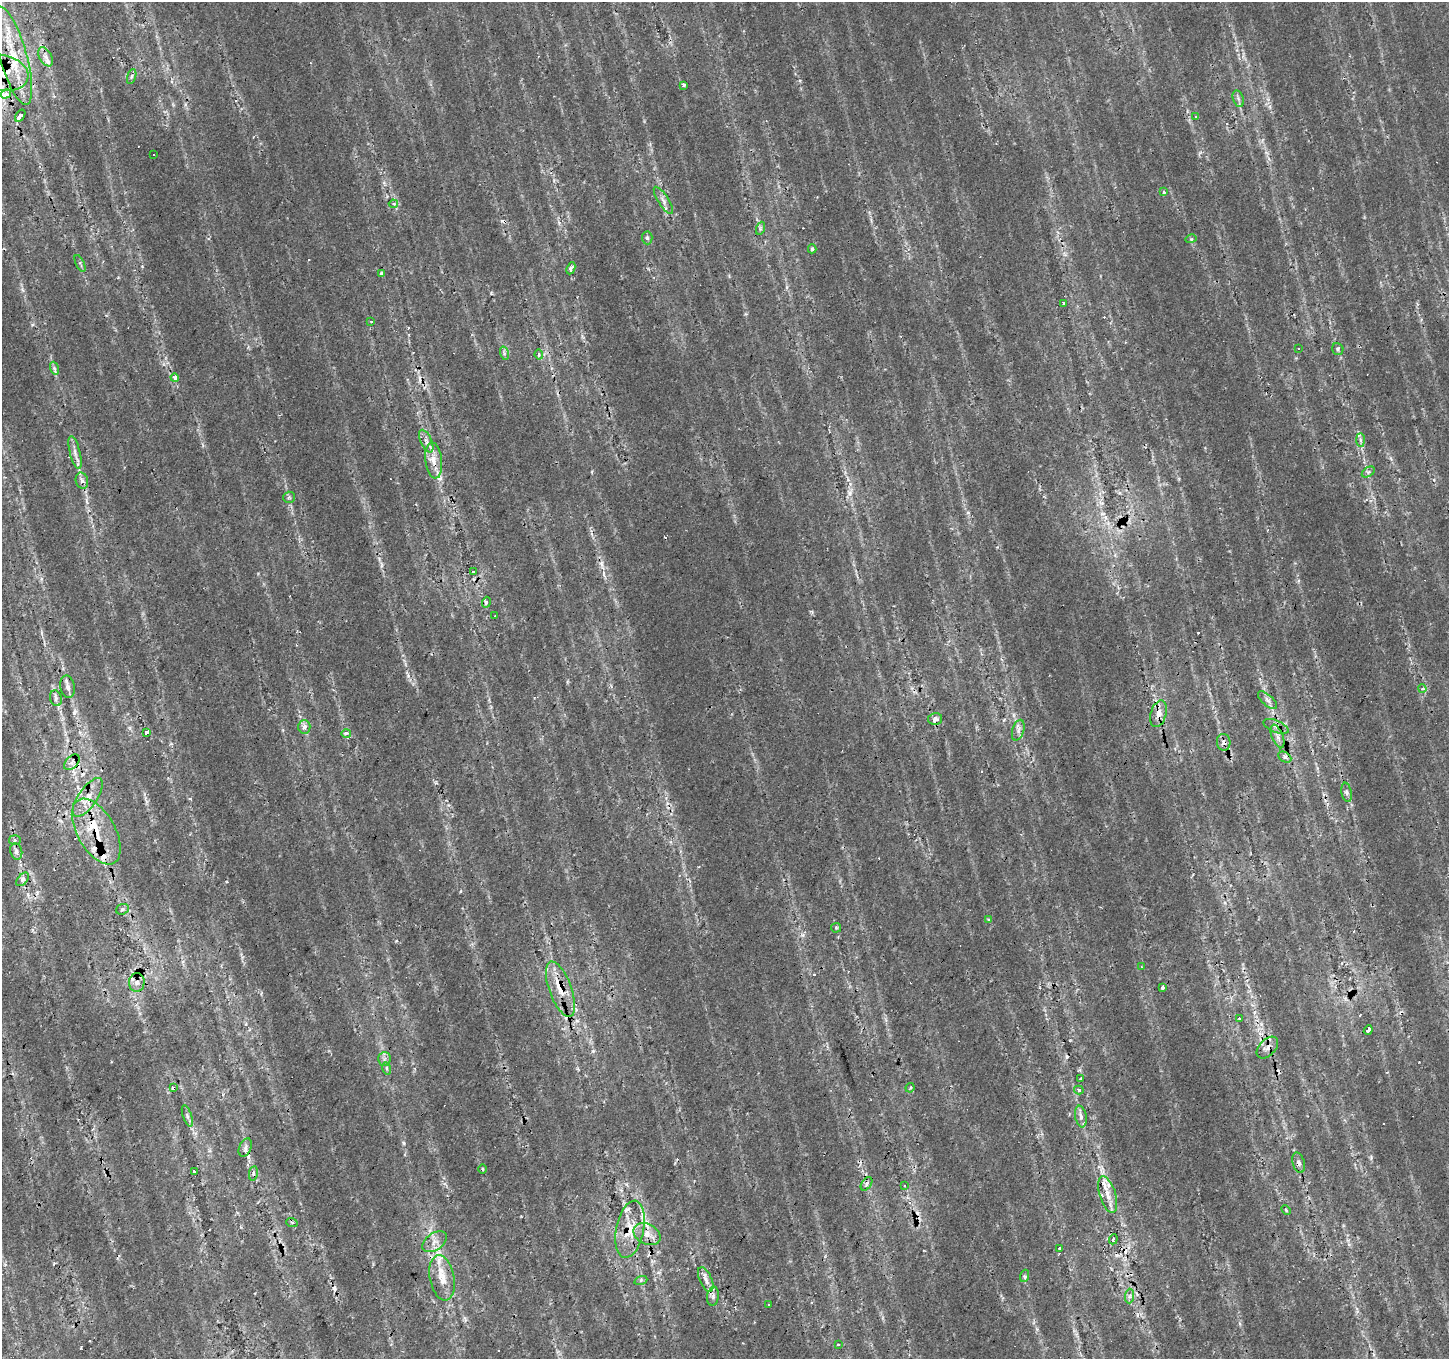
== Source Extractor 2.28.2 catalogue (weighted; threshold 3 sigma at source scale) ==
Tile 7 of 4 x 4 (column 3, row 2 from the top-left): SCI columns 2898-4344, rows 2975-4331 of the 5792 x 5881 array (HDU 1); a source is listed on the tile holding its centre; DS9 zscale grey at full resolution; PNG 1451 x 1361 px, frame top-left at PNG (2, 2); each listed source drawn as its Kron ellipse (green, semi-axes under 4 px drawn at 4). Shown black and unused: <1% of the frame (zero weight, under 2 of 3 exposures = <1% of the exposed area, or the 3 px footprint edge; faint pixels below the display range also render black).
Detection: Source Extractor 2.28.2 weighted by HDU 2 'WHT'; one run over the whole footprint, this tile lists its part. Background 0.0153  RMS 0.0065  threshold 0.0292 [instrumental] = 3 sigma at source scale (4.5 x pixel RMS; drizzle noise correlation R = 1.50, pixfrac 1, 0.0396/0.0396 arcsec/px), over >= 5 px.
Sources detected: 139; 28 cosmic-ray / hot-pixel residue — neither listed nor drawn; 11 inside a brighter listed object's ellipse — not listed separately; the other 100 listed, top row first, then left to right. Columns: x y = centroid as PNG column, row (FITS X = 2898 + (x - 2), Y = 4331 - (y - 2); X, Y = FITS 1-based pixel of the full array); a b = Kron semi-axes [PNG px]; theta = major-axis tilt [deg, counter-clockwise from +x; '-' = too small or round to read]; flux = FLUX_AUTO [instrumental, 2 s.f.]
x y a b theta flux
13 56 51 13 -74 31
46 57 10 6 -61 3.3
2 73 26 18 -11 26
132 76 8 3 71 1.2
683 85 3 3 - 4.1
6 94 5 4 - 15
1238 99 8 5 -70 2
20 116 7 3 58 24
1195 116 4 3 - 0.98
154 154 2 2 - 0.57
1164 192 4 3 - 1.6
663 200 15 5 -57 3.4
393 204 4 4 - 2
761 228 7 4 71 1.3
647 238 6 5 - 1.4
1191 239 5 3 - 0.82
812 249 4 3 - 1.1
80 263 9 4 -65 1.3
571 268 6 4 65 1.8
381 273 3 3 - 6.8
1063 303 3 3 - 1.8
371 322 3 2 - 0.57
1298 349 3 3 - 3.6
1338 349 6 5 - 1.3
504 353 7 4 -73 1.5
539 355 5 4 - 2.2
54 368 7 4 -72 1.4
175 378 4 4 - 3.1
1360 440 7 4 -89 1.5
426 441 12 5 -65 3.7
75 452 17 5 -76 3.9
434 460 18 8 -83 7.9
1368 472 7 4 34 1.4
82 481 8 6 -75 2.4
289 497 6 5 - 1.3
473 572 4 3 - 10
486 602 5 4 - 2.6
495 616 4 3 - 3
67 687 11 7 -78 3.1
1422 689 4 4 - 1.9
56 698 8 6 -72 2
1267 700 12 5 -42 2.6
1158 714 14 7 74 5.8
935 719 7 6 - 3.7
1276 726 13 6 -22 3.4
304 727 7 6 - 3.1
1018 730 11 5 73 2.7
146 732 3 3 - 3.1
346 733 5 3 - 1.1
1277 736 12 5 -69 3.4
1224 742 8 7 - 3
1285 757 7 5 -27 1.9
72 762 9 6 46 2.6
1347 792 10 5 -79 2
88 797 23 9 55 11
96 831 36 19 -60 31
15 840 6 5 - 1.8
16 851 8 6 -78 2.1
23 879 8 5 48 1.8
122 909 7 5 22 1.3
988 920 4 3 - 0.79
836 928 5 5 - 0.88
1141 967 3 2 - 0.62
137 982 9 7 85 3.4
1163 987 3 3 - 3.9
560 989 29 11 -70 15
1240 1018 4 3 - 1.7
1368 1030 5 3 - 22
1267 1048 13 8 46 4
384 1059 7 6 - 2.1
386 1068 6 4 -71 1.1
1080 1079 3 2 - 0.51
174 1088 4 3 - 4.8
910 1088 5 3 - 0.98
1079 1090 5 4 - 1.5
187 1116 11 4 -71 2
1081 1116 11 5 -80 2.7
245 1148 9 6 67 2.5
1299 1163 11 6 -76 2.4
483 1169 4 3 - 0.65
194 1172 4 3 - 20
253 1173 7 3 82 1.3
866 1184 7 5 55 2.1
904 1186 3 2 - 0.7
1108 1195 19 8 -73 8
1286 1210 5 3 - 0.74
292 1223 6 3 -21 0.82
630 1229 29 14 79 17
647 1234 14 10 -27 7.4
1113 1239 5 3 - 0.96
435 1242 13 8 35 4.9
1060 1248 3 3 - 2.8
1024 1276 6 4 71 1.2
442 1278 23 12 -79 11
706 1279 13 6 -66 3.8
641 1280 6 4 18 1.3
713 1296 9 6 82 2.4
1130 1296 7 4 89 1.7
769 1305 3 3 - 3
838 1345 4 2 - 0.62
Overlapping masked pixels (flux is a lower limit): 13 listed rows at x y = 13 56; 2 73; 434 460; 1158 714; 1224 742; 88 797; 96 831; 23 879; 560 989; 174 1088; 245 1148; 630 1229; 647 1234
Isophote crosses this tile's border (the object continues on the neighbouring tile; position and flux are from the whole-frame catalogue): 2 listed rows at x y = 2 73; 6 94
Unlisted compact peaks at least as high as the median listed source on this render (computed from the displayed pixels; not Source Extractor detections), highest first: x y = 74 713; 802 935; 404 1143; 408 676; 382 566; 32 325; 396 941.